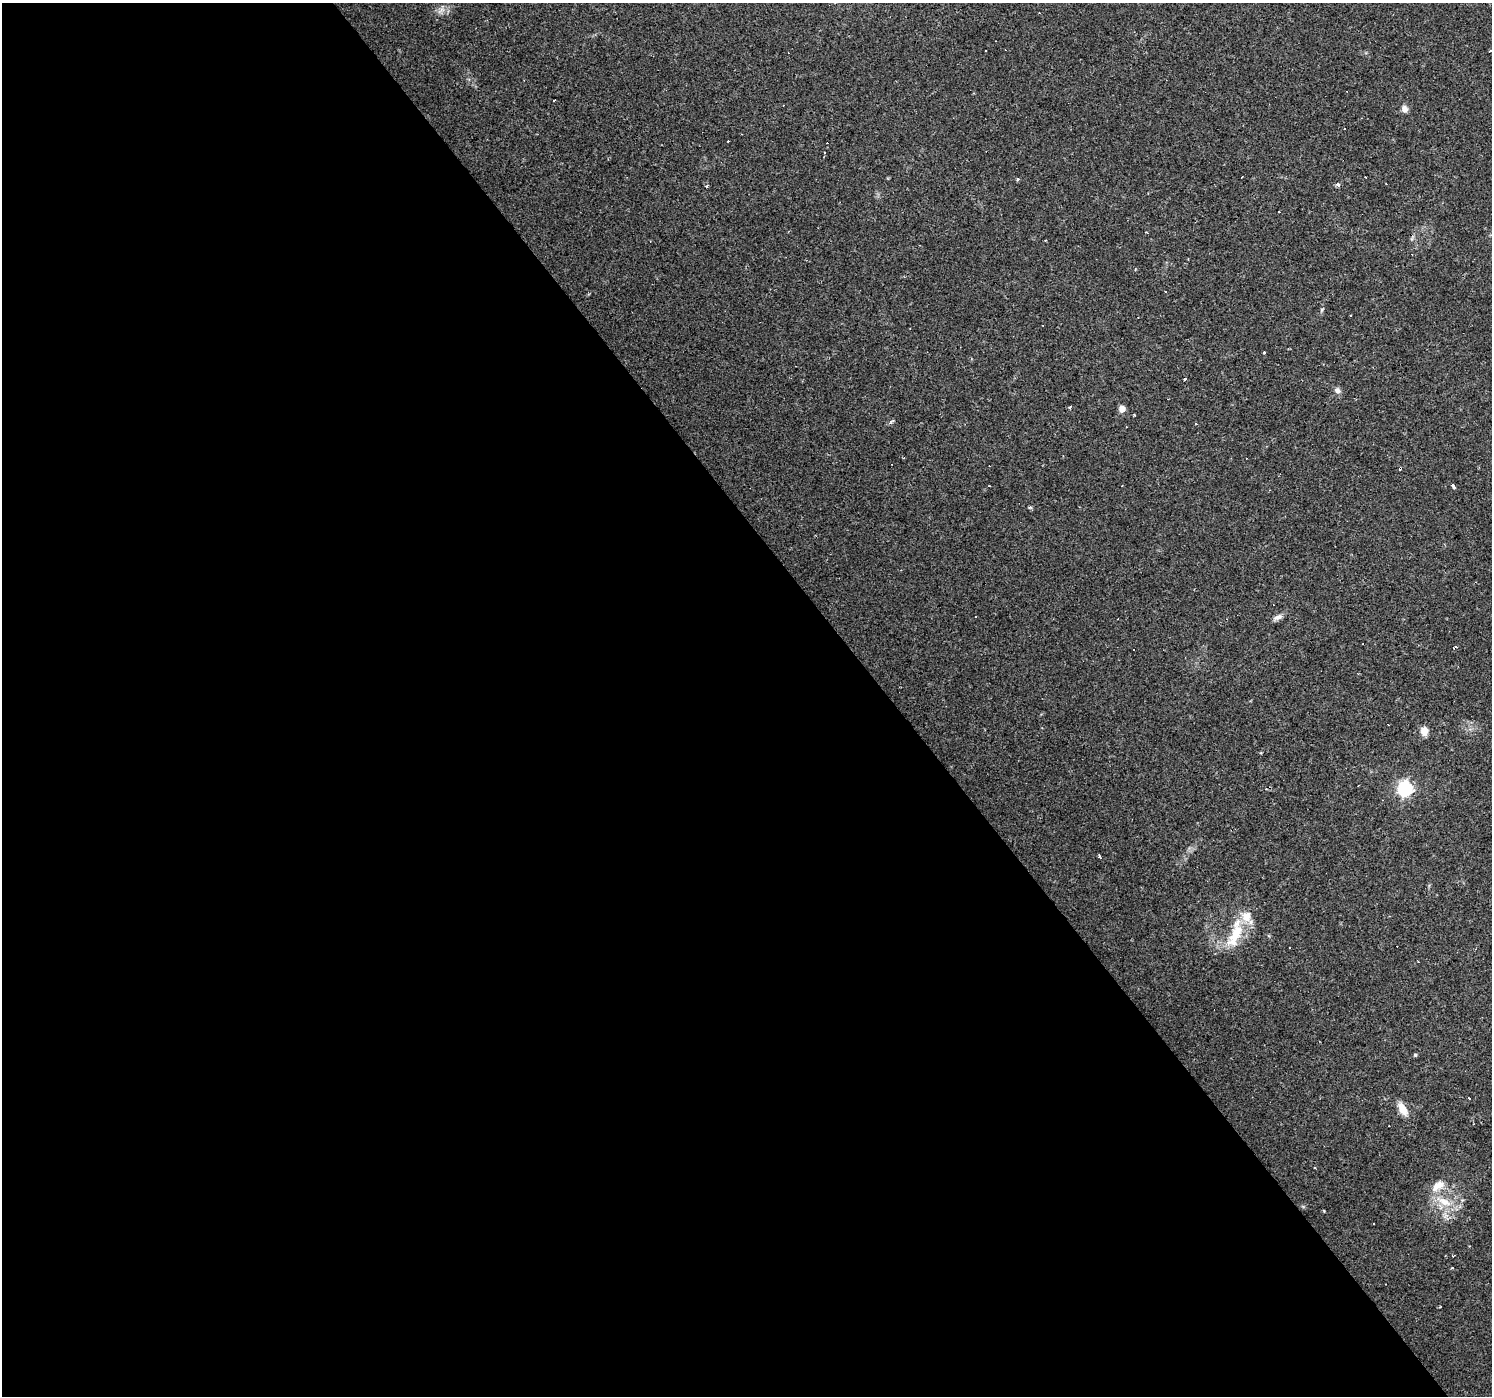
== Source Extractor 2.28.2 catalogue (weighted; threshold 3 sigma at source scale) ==
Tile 9 of 4 x 4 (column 1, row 3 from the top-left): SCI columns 1-1490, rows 1586-2979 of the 5960 x 5894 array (HDU 1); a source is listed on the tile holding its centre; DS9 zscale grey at full resolution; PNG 1494 x 1398 px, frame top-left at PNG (2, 3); no overlay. Shown black and unused: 60% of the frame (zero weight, under 2 of 3 exposures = <1% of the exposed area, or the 3 px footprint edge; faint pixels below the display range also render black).
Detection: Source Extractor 2.28.2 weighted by HDU 2 'WHT'; one run over the whole footprint, this tile lists its part. Background 0.0381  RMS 0.0046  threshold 0.0206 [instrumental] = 3 sigma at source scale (4.5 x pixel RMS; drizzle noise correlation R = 1.50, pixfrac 1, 0.0396/0.0396 arcsec/px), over >= 5 px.
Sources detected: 60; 28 cosmic-ray / hot-pixel residue — not listed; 1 inside a brighter listed object's ellipse — not listed separately; the other 31 listed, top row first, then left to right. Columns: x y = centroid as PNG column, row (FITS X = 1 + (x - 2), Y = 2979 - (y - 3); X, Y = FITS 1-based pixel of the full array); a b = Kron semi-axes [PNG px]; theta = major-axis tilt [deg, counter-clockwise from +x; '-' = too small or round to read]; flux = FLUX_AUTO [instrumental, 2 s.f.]
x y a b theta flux
441 10 9 4 45 1.5
1490 51 3 2 - 0.52
554 100 3 2 - 0.83
1404 109 8 7 - 2.2
1344 128 3 2 - 0.43
825 152 3 3 - 0.86
1018 179 4 3 - 0.71
1338 185 4 4 - 1.5
707 186 4 3 - 0.78
1279 211 3 3 - 1.2
1264 352 3 3 - 1.8
1185 379 3 3 - 2.3
1337 390 8 7 - 1.8
1122 409 6 6 - 2.8
1134 415 3 3 - 0.67
1400 468 3 3 - 1.2
989 486 3 2 - 0.45
1453 486 4 3 - 6.1
1030 507 6 4 -18 0.53
1278 617 14 6 22 2
1454 648 5 3 - 0.69
1388 725 3 2 - 0.42
1424 731 10 8 -81 3.5
1405 788 6 6 - 95
1100 856 5 2 - 0.62
1235 936 41 15 67 16
1289 948 3 2 - 0.52
1415 1055 5 4 - 0.61
1402 1109 13 7 -59 6.2
1438 1186 19 10 33 5.7
1444 1202 23 9 -25 8.4
Overlapping masked pixels (flux is a lower limit): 1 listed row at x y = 1400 468